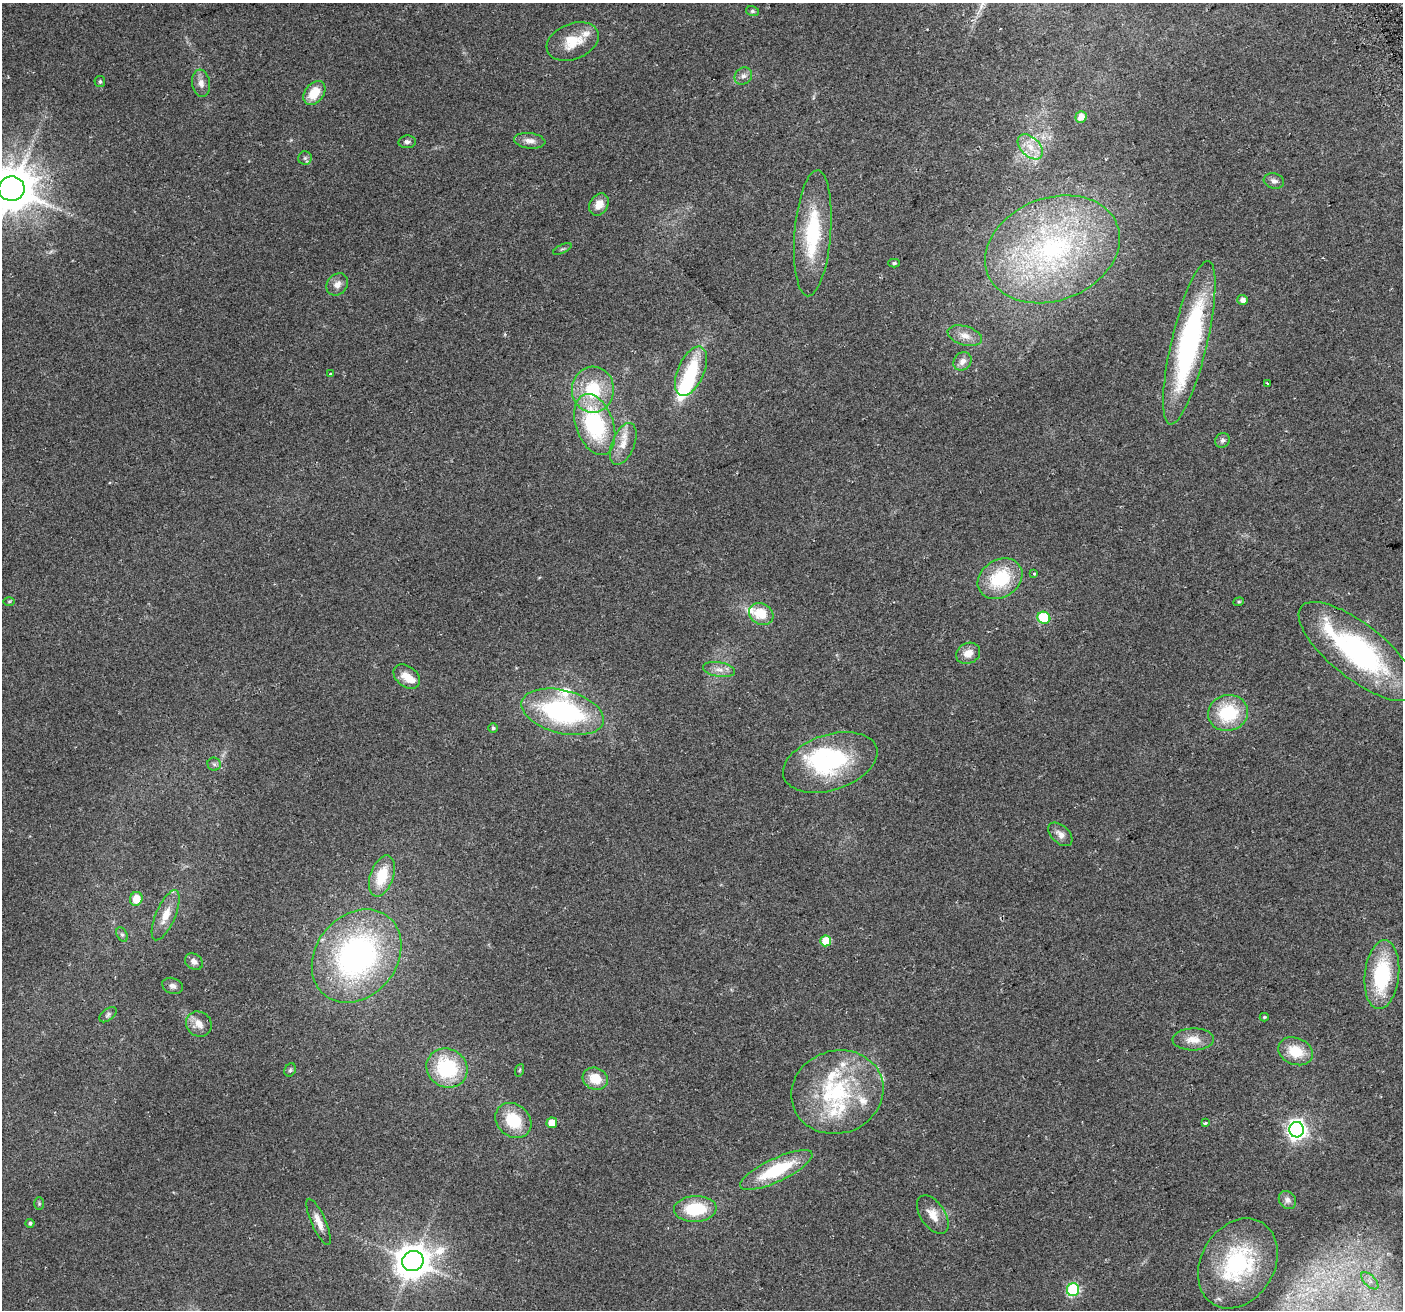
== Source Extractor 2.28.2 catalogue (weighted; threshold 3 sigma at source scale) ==
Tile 10 of 4 x 4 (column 2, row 3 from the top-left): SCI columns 1435-2835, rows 1463-2770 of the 5668 x 5486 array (HDU 1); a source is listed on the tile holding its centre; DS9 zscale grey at full resolution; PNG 1405 x 1312 px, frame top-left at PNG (2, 3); each listed source drawn as its Kron ellipse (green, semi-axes under 4 px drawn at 4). Shown black and unused: <1% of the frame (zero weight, under 2 of 3 exposures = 2% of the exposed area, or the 3 px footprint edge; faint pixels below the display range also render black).
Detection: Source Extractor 2.28.2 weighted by HDU 2 'WHT'; one run over the whole footprint, this tile lists its part. Background 0.0543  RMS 0.011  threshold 0.0493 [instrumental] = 3 sigma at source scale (4.5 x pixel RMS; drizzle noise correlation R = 1.50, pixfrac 1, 0.0396/0.0396 arcsec/px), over >= 5 px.
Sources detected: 95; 2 inside a brighter object's white glare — neither listed nor drawn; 13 inside a brighter listed object's ellipse — not listed separately; the other 80 listed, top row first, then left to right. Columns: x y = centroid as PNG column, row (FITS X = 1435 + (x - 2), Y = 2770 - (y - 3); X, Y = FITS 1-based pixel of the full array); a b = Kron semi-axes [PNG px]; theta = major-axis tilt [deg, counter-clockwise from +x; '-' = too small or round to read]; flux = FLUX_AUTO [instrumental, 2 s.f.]
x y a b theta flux
752 11 6 5 - 2
573 41 27 18 22 29
743 76 9 8 - 4.7
100 81 5 5 - 2
201 83 14 9 -82 7.5
314 93 13 9 52 22
1081 117 6 5 - 11
530 141 16 7 -8 7.5
407 142 8 6 4 3.4
1030 147 15 9 -44 14
305 158 6 6 - 2.6
1274 181 10 7 -15 4.3
11 189 13 12 - 3900
599 204 12 9 61 12
813 233 63 18 85 80
562 249 10 3 25 1.5
1052 249 69 51 21 250
894 263 5 4 - 1.8
337 284 12 10 50 7.5
1242 300 5 5 - 5.7
965 336 18 9 -17 11
1189 343 84 18 77 220
963 361 10 8 48 7
691 371 26 13 66 54
331 374 3 3 - 2
1267 383 3 2 - 1.8
593 390 23 21 88 53
595 424 31 18 -70 110
1222 440 8 7 - 3.1
623 444 22 11 68 16
1034 574 4 3 - 1.5
1000 579 24 19 32 60
9 601 6 4 1 1.2
1239 602 5 4 - 1.5
761 614 13 10 -31 24
1044 618 6 6 - 55
1358 652 72 27 -38 220
968 653 12 10 27 9.9
719 670 16 7 -10 7.8
407 676 15 10 -39 12
563 712 42 21 -14 180
1228 713 20 18 16 60
493 728 5 5 - 2.2
830 762 49 28 18 110
214 764 6 6 - 2.6
1060 834 14 8 -43 7.3
382 876 21 11 71 34
136 899 7 6 - 16
166 915 27 9 67 17
122 935 7 5 -62 2.4
826 941 5 5 - 29
357 956 50 40 50 300
194 962 10 7 -35 5.6
1382 975 34 17 84 88
173 986 10 7 -22 4.8
108 1015 10 5 38 2.9
1264 1017 4 4 - 1.4
199 1024 13 12 - 12
1193 1039 21 11 1 14
1296 1051 18 13 -21 28
447 1068 21 19 -32 77
290 1070 7 5 63 1.9
520 1070 6 4 70 1.4
595 1079 13 11 -26 21
837 1092 46 41 18 120
513 1120 19 16 -41 38
552 1123 5 5 - 14
1205 1123 4 4 - 1.3
1297 1130 8 7 - 510
776 1170 39 11 25 62
1287 1200 10 8 -52 4.8
39 1204 6 5 - 1.6
695 1209 21 13 3 49
933 1215 21 12 -56 14
318 1222 25 7 -66 11
30 1223 4 4 - 2.2
413 1261 11 10 - 2200
1238 1263 48 36 59 120
1370 1281 11 5 -45 5.1
1073 1290 6 6 - 110
Isophote crosses this tile's border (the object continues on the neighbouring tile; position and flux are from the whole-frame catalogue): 1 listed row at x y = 11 189